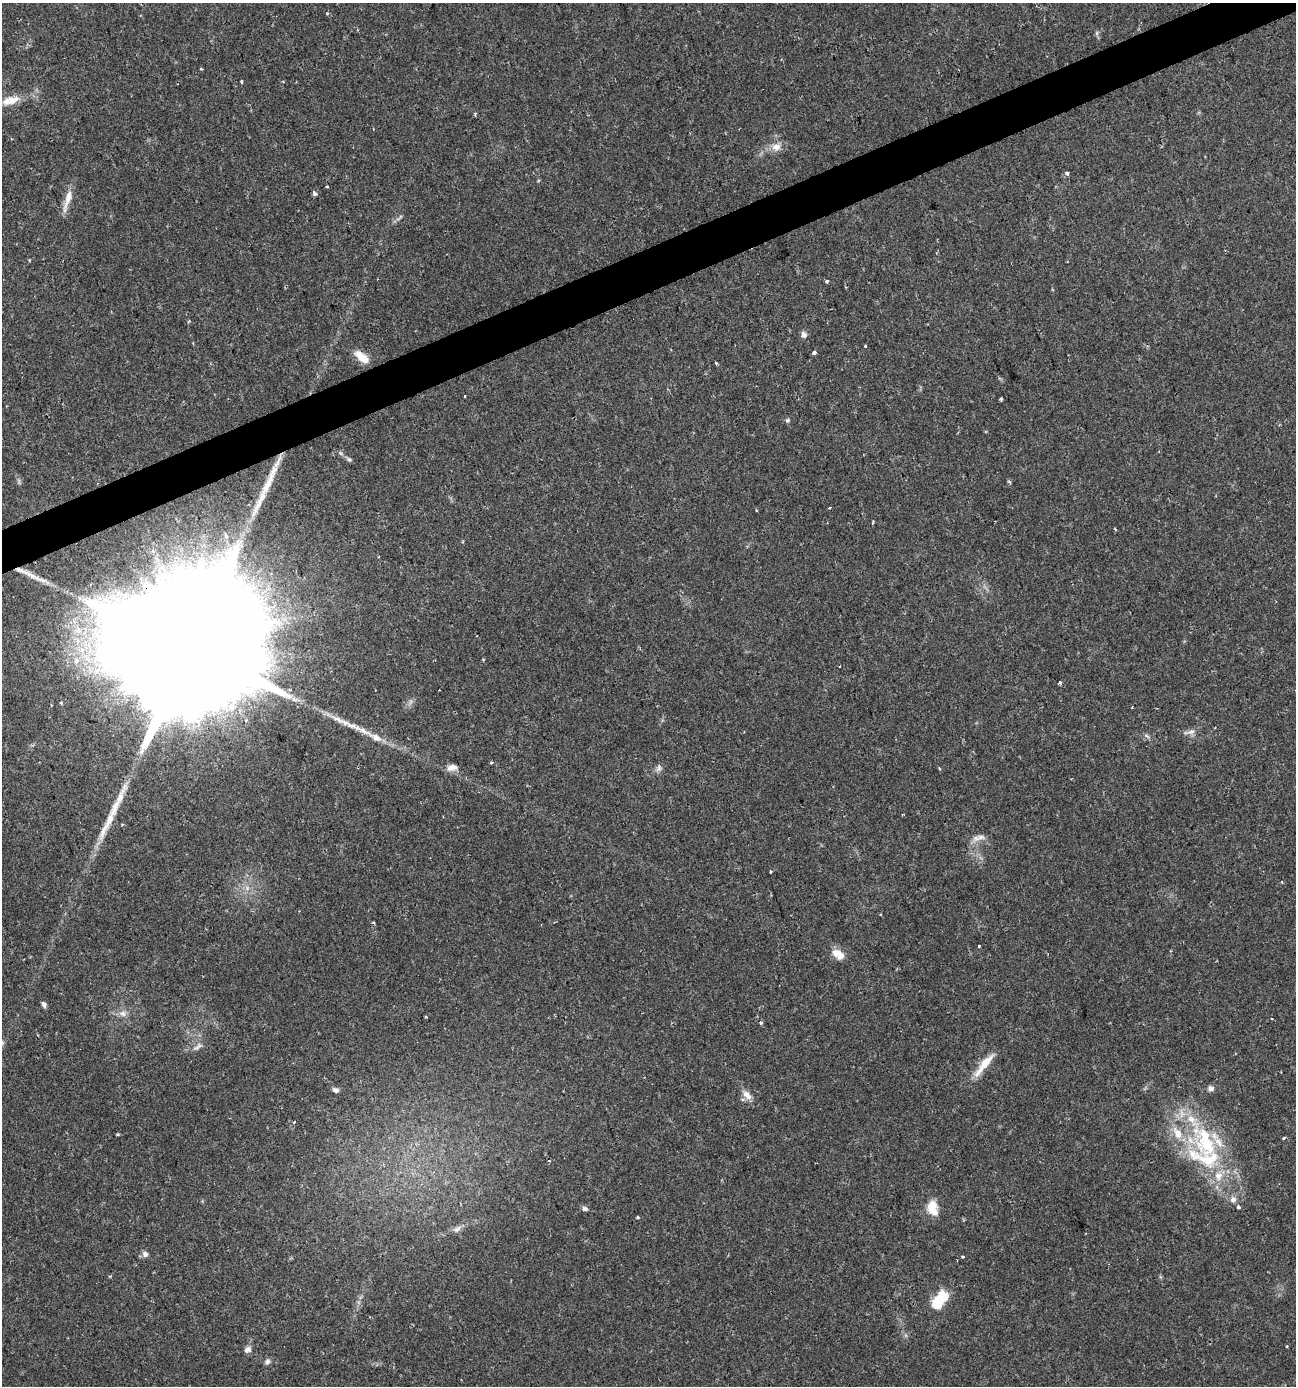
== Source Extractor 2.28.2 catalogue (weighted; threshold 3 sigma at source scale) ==
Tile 10 of 4 x 4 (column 2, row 3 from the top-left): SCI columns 1431-2724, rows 1385-2768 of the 5391 x 5539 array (HDU 1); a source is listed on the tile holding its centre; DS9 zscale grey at full resolution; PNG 1298 x 1388 px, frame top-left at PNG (2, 3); no overlay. Shown black and unused: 3% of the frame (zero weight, under 2 of 3 exposures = <1% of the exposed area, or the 3 px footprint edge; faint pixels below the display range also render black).
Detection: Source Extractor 2.28.2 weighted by HDU 2 'WHT'; one run over the whole footprint, this tile lists its part. Background 0.0335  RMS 0.0032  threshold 0.0146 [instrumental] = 3 sigma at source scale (4.5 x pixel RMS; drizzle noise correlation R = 1.50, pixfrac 1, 0.0396/0.0396 arcsec/px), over >= 5 px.
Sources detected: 91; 1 too faint to see at this stretch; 5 cosmic-ray / hot-pixel residue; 3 long thin detections or spike segments (spike, bleed or trail) — not listed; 8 inside a brighter listed object's ellipse — not listed separately; the other 74 listed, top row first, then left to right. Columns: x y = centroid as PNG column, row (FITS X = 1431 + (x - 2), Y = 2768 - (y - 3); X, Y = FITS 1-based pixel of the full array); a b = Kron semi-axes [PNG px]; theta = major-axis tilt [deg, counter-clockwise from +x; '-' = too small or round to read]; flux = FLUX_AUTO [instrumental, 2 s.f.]
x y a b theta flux
327 14 4 3 - 0.42
1097 33 6 4 71 0.53
201 68 3 2 - 0.44
241 82 3 3 - 0.49
283 82 4 3 - 0.27
10 100 23 10 15 5.1
475 114 5 4 - 0.39
776 147 13 11 12 3.1
1067 173 4 4 - 1.9
327 186 3 2 - 0.44
314 194 4 3 - 5.1
67 200 33 7 73 4
399 217 14 3 40 0.82
827 281 3 3 - 0.81
804 334 9 7 -69 1.2
865 346 3 2 - 0.67
814 353 4 3 - 1.4
361 357 21 9 -40 4.7
716 363 4 3 - 0.4
465 396 3 2 - 0.46
1001 399 3 3 - 1.2
787 420 6 5 - 0.6
349 459 7 6 - 0.68
1009 482 5 4 - 0.52
1115 529 3 2 - 0.44
226 537 7 7 - 1.3
463 542 4 3 - 0.35
91 584 4 2 - 0.33
78 630 16 10 -67 5.7
190 650 81 30 -71 45000
76 661 8 8 - 2.3
839 666 2 2 - 0.27
1060 682 3 3 - 1.1
289 690 4 4 - 0.68
61 702 4 4 - 0.4
341 721 40 6 -25 5.6
1191 732 13 6 10 1.5
1147 736 9 4 -35 0.74
491 763 5 3 - 0.33
452 767 14 8 3 2.4
659 767 10 6 89 1.1
939 769 5 3 - 0.37
981 837 14 8 -2 2.1
771 872 3 2 - 0.34
1282 882 3 3 - 0.42
881 914 3 2 - 0.24
979 946 3 3 - 1
838 954 17 10 -33 3.7
44 1004 8 5 -61 0.98
122 1014 11 6 -43 1.6
426 1017 4 2 - 0.29
1272 1019 3 3 - 0.35
761 1022 4 4 - 0.51
197 1048 8 7 - 1.2
984 1064 34 8 51 6.4
1211 1088 7 7 - 1.3
336 1090 7 6 - 1.2
747 1095 15 8 -50 2.5
294 1122 4 3 - 0.32
117 1134 4 3 - 0.42
1206 1142 61 37 -59 41
1233 1199 9 9 - 1.7
1238 1207 4 3 - 1.3
933 1208 19 12 -78 5.3
585 1209 8 6 -14 0.89
638 1217 3 3 - 0.52
457 1229 13 7 25 1.7
145 1254 9 8 - 1.2
963 1257 3 3 - 0.69
110 1276 4 3 - 0.34
939 1301 24 12 57 10
1287 1346 3 3 - 0.59
248 1349 9 8 - 1.4
267 1362 9 6 66 1
Overlapping masked pixels (flux is a lower limit): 1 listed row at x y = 190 650